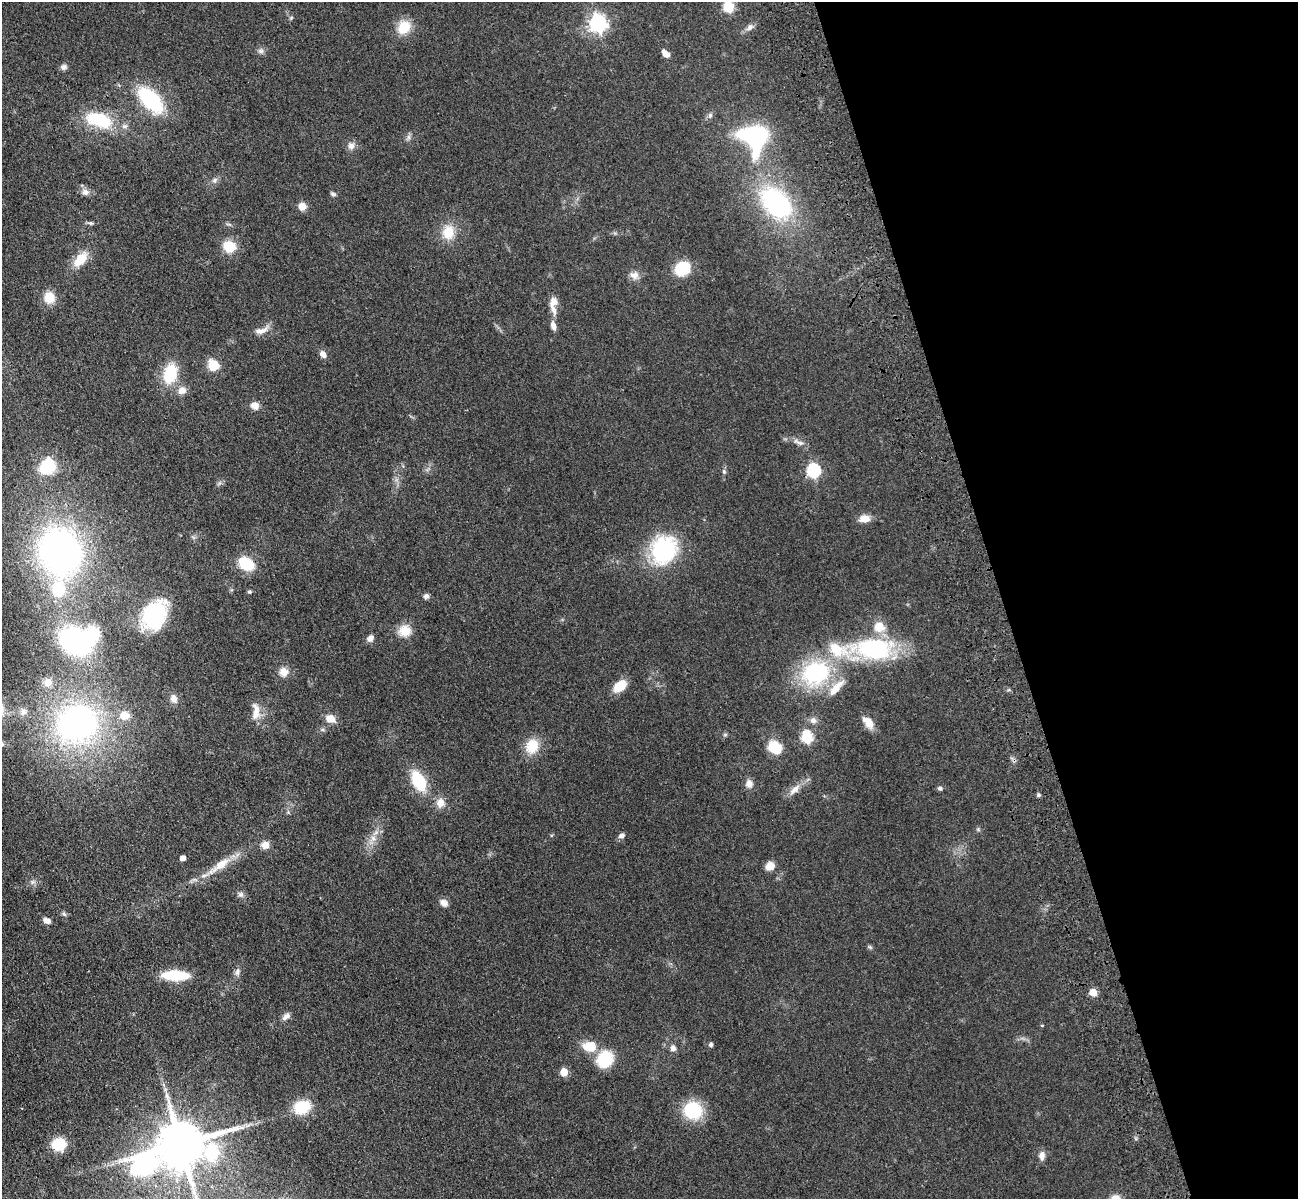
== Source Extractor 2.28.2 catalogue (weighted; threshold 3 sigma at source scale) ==
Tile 12 of 4 x 4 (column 4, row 3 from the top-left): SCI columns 4006-5301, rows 1505-2701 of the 5417 x 5283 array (HDU 1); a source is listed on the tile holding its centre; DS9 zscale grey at full resolution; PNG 1300 x 1201 px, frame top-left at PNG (2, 2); no overlay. Shown black and unused: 23% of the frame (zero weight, under 3 of 4 exposures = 6% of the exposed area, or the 3 px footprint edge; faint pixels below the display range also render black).
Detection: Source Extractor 2.28.2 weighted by HDU 2 'WHT'; one run over the whole footprint, this tile lists its part. Background 0.0437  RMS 0.0057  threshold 0.0256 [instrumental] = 3 sigma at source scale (4.5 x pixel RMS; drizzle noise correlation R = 1.50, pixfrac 1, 0.05/0.05 arcsec/px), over >= 5 px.
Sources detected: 107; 3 inside a brighter object's white glare — not listed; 4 inside a brighter listed object's ellipse — not listed separately; the other 100 listed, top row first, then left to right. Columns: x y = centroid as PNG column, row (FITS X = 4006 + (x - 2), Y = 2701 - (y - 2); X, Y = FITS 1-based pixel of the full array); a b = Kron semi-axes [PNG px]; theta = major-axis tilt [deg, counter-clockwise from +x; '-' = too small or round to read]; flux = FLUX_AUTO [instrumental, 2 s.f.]
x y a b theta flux
728 7 10 9 - 12
598 23 7 7 - 200
404 27 16 13 54 12
750 27 11 7 46 2.3
261 51 8 6 0 1.6
665 54 9 5 -51 4.1
63 67 8 7 - 1.9
151 100 22 12 -47 57
710 115 7 5 70 1.4
100 120 23 11 -19 35
409 137 7 4 -89 1.3
757 137 19 14 52 47
351 146 10 9 - 2.8
214 180 9 6 28 1.7
85 192 9 8 - 2.8
333 194 8 5 -23 1.1
776 203 33 22 -46 81
302 206 9 8 - 4.2
91 223 6 5 - 1.1
448 232 17 14 85 11
229 246 11 10 - 14
80 259 18 10 49 11
682 268 12 10 32 22
634 275 12 10 0 3.6
49 298 12 10 -84 9.4
554 302 13 11 62 4.2
553 326 9 6 -70 3.4
261 331 19 7 12 4.1
323 354 7 6 - 3.3
213 365 10 9 - 11
170 374 25 16 77 19
182 391 11 9 18 4
255 406 11 9 -16 3.6
798 442 20 5 -27 2.9
47 467 17 14 55 23
813 470 6 6 - 81
724 471 6 5 - 0.99
864 519 12 8 7 5.4
664 550 32 27 64 50
60 552 45 37 -75 210
246 564 13 10 -30 21
249 592 6 4 0 0.84
426 596 7 6 - 1.6
154 614 30 21 61 43
405 631 16 14 0 7.8
370 638 8 7 - 2.5
75 641 26 20 -22 90
874 649 46 24 -1 65
284 672 12 11 - 4.5
816 672 25 20 18 62
48 682 11 10 - 4.2
620 686 15 9 35 9.6
836 688 27 9 48 8
174 698 10 8 -68 3.4
23 712 10 8 69 2.9
256 712 23 9 89 6.8
125 715 10 10 - 6.4
330 719 12 9 -25 5.1
813 720 9 8 - 2.5
868 722 17 9 -48 6
77 723 41 37 19 150
725 735 6 4 1 0.8
806 737 6 6 - 52
532 746 18 15 73 12
775 747 17 14 -37 12
418 781 16 9 -62 32
749 784 10 9 - 3.6
940 788 6 5 - 1.3
794 789 19 7 43 4.9
1039 795 6 4 21 0.92
440 803 12 10 80 4.8
288 812 5 5 - 0.81
621 836 7 6 - 2
373 838 7 7 - 2.6
265 845 8 8 - 4.2
183 858 4 4 - 3.7
220 865 31 9 37 12
770 866 10 8 38 5.1
32 882 7 4 71 1.1
241 894 7 7 - 1.6
444 903 11 8 -32 3
64 914 7 4 -45 0.98
47 921 9 6 -31 2.6
870 947 6 5 - 0.84
237 972 11 6 65 2.2
175 975 20 8 -1 31
1093 992 5 5 - 13
286 1016 11 7 42 2.4
1042 1025 5 3 - 0.43
711 1045 5 4 - 1.5
590 1047 15 11 -4 12
673 1048 8 7 - 2.5
604 1060 14 12 57 26
564 1072 5 5 - 14
302 1107 15 12 17 19
693 1110 16 15 - 29
59 1144 12 11 - 17
181 1144 15 12 -2 3200
1042 1156 11 7 89 3.2
143 1166 29 20 29 59
Isophote crosses this tile's border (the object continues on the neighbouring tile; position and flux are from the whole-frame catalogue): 1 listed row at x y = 728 7